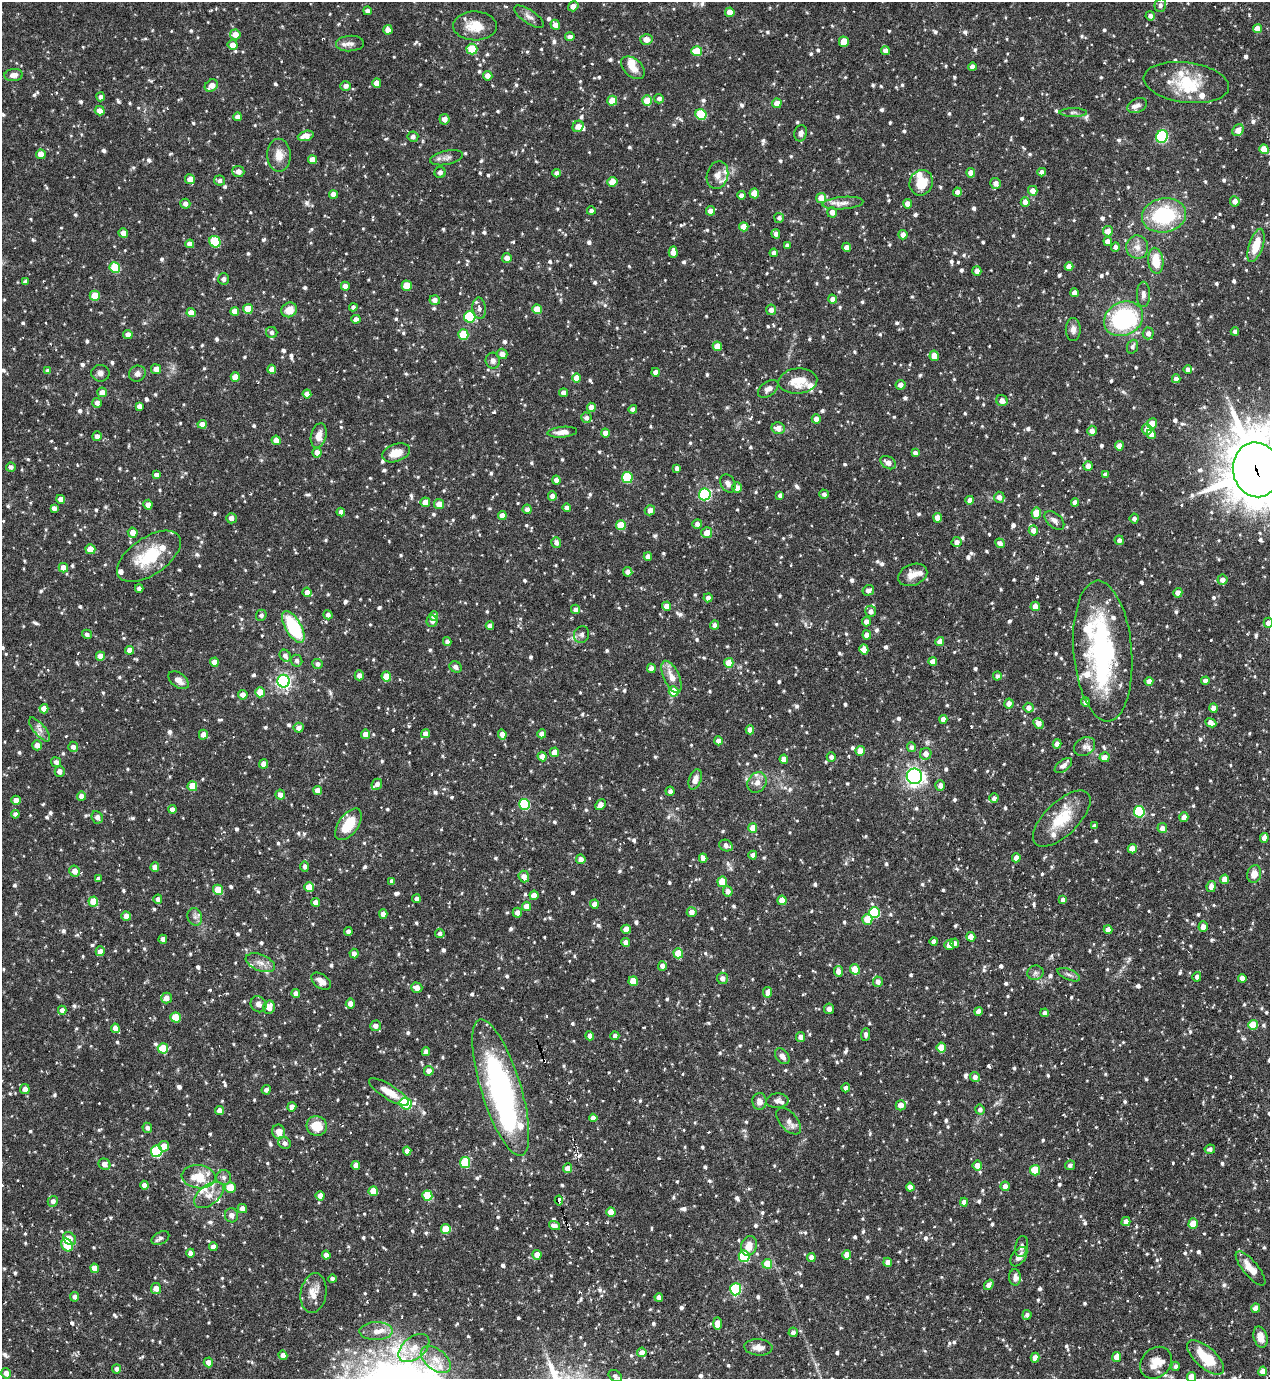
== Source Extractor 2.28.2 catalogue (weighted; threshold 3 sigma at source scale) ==
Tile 6 of 4 x 4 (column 2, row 2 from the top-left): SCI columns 1418-2685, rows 2757-4133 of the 5499 x 5511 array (HDU 1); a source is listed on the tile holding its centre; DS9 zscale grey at full resolution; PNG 1272 x 1381 px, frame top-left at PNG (2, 2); each listed source drawn as its Kron ellipse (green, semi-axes under 4 px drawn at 4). Shown black and unused: <1% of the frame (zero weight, under 3 of 6 exposures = <1% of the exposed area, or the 3 px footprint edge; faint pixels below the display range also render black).
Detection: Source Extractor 2.28.2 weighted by HDU 2 'WHT'; one run over the whole footprint, this tile lists its part. Background 0.0695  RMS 0.0041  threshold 0.0168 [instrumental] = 3 sigma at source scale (4.09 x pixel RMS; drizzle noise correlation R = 1.36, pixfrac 0.8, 0.05/0.05 arcsec/px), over >= 5 px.
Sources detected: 1226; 3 inside a brighter object's white glare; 3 cosmic-ray / hot-pixel residue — neither listed nor drawn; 34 inside a brighter listed object's ellipse — not listed separately; of the other 1186, all 500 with FLUX_AUTO >= 1.2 (the completeness limit of this list) listed and drawn (686 fainter detections not listed), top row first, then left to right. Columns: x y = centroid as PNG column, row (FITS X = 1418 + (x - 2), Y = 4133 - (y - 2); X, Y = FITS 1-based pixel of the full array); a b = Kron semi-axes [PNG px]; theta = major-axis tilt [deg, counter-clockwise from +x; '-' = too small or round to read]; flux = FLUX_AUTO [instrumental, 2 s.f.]
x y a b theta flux
1160 5 7 5 75 1.2
573 6 5 4 - 2.9
367 11 4 4 - 1.4
730 12 5 4 - 4.5
1150 16 4 4 - 1.6
529 17 17 6 -33 2.1
555 25 5 4 - 2.6
475 26 22 14 -1 7.2
1257 29 4 4 - 3.4
388 30 5 4 - 3.2
235 35 5 5 - 3.4
570 37 5 4 - 2
646 39 6 5 - 3.2
844 42 5 5 - 6.8
350 44 14 8 3 1.9
233 45 5 5 - 3.1
472 49 5 5 - 14
697 51 5 5 - 10
885 51 4 4 - 2.1
972 67 4 4 - 1.8
633 68 14 8 -42 4
14 75 9 6 5 2.5
488 76 5 4 - 2.5
377 83 5 4 - 3
1186 83 43 20 -7 17
211 86 7 5 38 3.2
346 86 5 5 - 1.5
100 97 4 4 - 1.3
659 99 5 4 - 1.6
612 101 5 5 - 7.6
647 101 5 5 - 8
777 103 4 4 - 3.2
1137 106 10 7 24 1.8
100 111 5 4 - 2.8
1073 112 14 4 0 1.2
701 114 5 5 - 17
238 117 4 4 - 2.1
444 119 5 5 - 2.5
578 126 6 5 - 2.9
1238 130 6 5 - 3.6
801 133 8 6 76 1.5
306 136 8 5 18 3.5
413 137 5 5 - 1.4
1162 137 6 6 - 42
1264 149 5 4 - 7.2
41 154 5 4 - 3.6
279 155 16 11 -89 4.5
447 158 17 7 12 2.1
312 159 5 4 - 3.1
238 171 6 5 - 2.7
440 172 6 5 - 1.4
1042 172 4 4 - 1.7
557 173 4 4 - 1.6
971 173 4 4 - 3.8
717 175 14 10 75 2.8
190 179 5 5 - 3.2
220 180 5 5 - 1.2
612 182 5 4 - 3.8
921 183 13 11 68 7.6
996 183 5 5 - 2.4
1033 191 5 4 - 3.6
957 192 4 4 - 1.7
754 193 5 4 - 5.1
333 194 4 4 - 2.5
741 195 4 4 - 1.6
821 198 5 5 - 4.9
1235 201 5 5 - 2.5
1025 202 5 4 - 2.6
843 203 20 6 4 2.8
185 204 5 5 - 1.9
908 204 4 4 - 3.3
591 211 4 4 - 1.3
710 211 5 4 - 2.8
832 212 5 5 - 2.3
1164 215 22 17 10 29
779 218 5 5 - 1.3
744 227 5 4 - 4.9
1108 231 5 5 - 2.9
123 233 5 4 - 3.1
776 234 5 4 - 1.4
903 235 4 4 - 2.5
1108 241 4 4 - 2.7
215 242 6 5 - 18
190 244 4 4 - 2.7
787 245 4 4 - 1.3
1256 245 17 7 72 8
847 247 4 4 - 2.3
1115 247 5 4 - 1.6
1137 247 11 11 - 3.2
673 252 5 4 - 3.4
774 253 4 4 - 1.4
507 258 5 5 - 2.2
1156 261 13 7 -84 8.7
1069 267 4 4 - 3.2
115 268 5 5 - 15
977 271 5 4 - 2.4
223 279 5 5 - 1.7
25 282 4 4 - 1.3
345 286 4 4 - 2.5
407 286 5 5 - 8.8
1074 293 4 4 - 2.3
1143 294 13 6 -90 1.8
95 296 5 5 - 7.7
832 299 5 4 - 2.2
435 300 5 5 - 2
353 307 4 4 - 1.2
479 308 10 7 -83 1.8
248 309 5 4 - 6.8
537 309 5 4 - 6.4
289 310 8 7 - 4.7
771 310 5 5 - 2
235 311 4 4 - 3.2
191 313 4 4 - 3.9
470 317 6 5 - 26
356 319 5 4 - 1.7
1124 319 20 16 28 44
1073 330 11 7 90 2
1235 331 4 4 - 1.4
272 332 5 5 - 1.2
1148 333 6 5 - 2.1
128 334 4 4 - 2.4
463 334 5 5 - 14
717 346 5 4 - 5.2
1132 347 7 5 69 1.3
502 354 5 5 - 2.7
934 356 5 4 - 4.4
493 361 8 7 - 1.6
156 369 5 5 - 2.9
272 369 4 4 - 2.8
1188 369 4 4 - 1.4
48 371 4 4 - 1.4
656 372 4 4 - 2.1
100 373 9 8 - 1.7
137 374 8 8 - 1.5
235 377 5 4 - 5.2
577 378 5 4 - 5.1
1176 379 4 4 - 1.8
798 381 19 12 5 7.7
900 385 5 5 - 2.5
768 389 11 7 34 2.1
102 392 5 4 - 2.7
563 393 4 4 - 2.1
307 394 4 4 - 2.6
1002 401 6 5 - 2.7
97 403 5 4 - 1.9
139 406 4 4 - 1.6
591 407 4 4 - 2.7
633 409 4 4 - 1.5
586 418 5 5 - 1.4
816 419 4 4 - 2.3
1152 423 5 5 - 4.6
202 424 4 4 - 3.5
778 428 7 5 -11 3.1
1147 430 5 5 - 2.6
1092 431 5 4 - 2.4
562 432 15 5 4 3
605 433 4 4 - 2.6
1151 434 5 4 - 3.3
319 435 12 7 76 3.5
97 436 5 4 - 1.8
276 440 4 4 - 3.7
1119 446 5 4 - 3.2
317 452 5 4 - 2.5
396 453 14 8 19 5.6
915 453 4 4 - 1.3
888 463 8 6 -33 2.9
1088 466 5 4 - 2.5
11 467 5 4 - 1.2
677 468 4 4 - 1.4
1256 470 27 23 -80 2000
1105 474 4 4 - 1.4
156 475 4 4 - 1.6
627 477 5 5 - 21
556 480 4 4 - 2.1
728 483 9 7 -62 1.8
737 488 5 5 - 2.7
705 494 6 6 - 48
824 494 5 4 - 1.3
780 495 4 4 - 1.3
552 496 5 4 - 2.2
999 497 5 5 - 2.3
61 499 4 4 - 2.5
970 500 4 4 - 2
425 502 5 4 - 3.8
1075 502 4 4 - 2.3
439 504 5 5 - 3.5
148 505 5 4 - 2.2
54 508 4 4 - 1.7
567 508 4 4 - 1.7
527 509 5 4 - 1.7
650 510 5 5 - 2.6
341 512 4 4 - 2.2
1036 513 5 5 - 8.5
502 515 4 4 - 2.7
231 518 5 5 - 2.1
938 518 5 4 - 3.8
1134 518 5 4 - 1.5
1054 520 11 7 -41 1.9
697 524 5 4 - 1.6
621 525 5 5 - 7.7
1033 530 5 4 - 2.5
133 533 5 5 - 3.3
707 533 5 5 - 4.2
1119 540 5 4 - 1.6
556 542 5 5 - 1.7
957 542 5 5 - 2
1000 543 5 4 - 1.7
90 549 5 5 - 6.9
149 556 36 18 34 18
648 557 4 4 - 1.8
63 568 5 4 - 3.2
628 572 5 4 - 2
913 575 15 10 22 4
1222 580 5 5 - 2.3
139 588 4 4 - 1.7
868 590 6 5 - 2.2
307 592 5 4 - 2.5
1178 593 4 4 - 2.8
708 598 4 4 - 1.9
667 606 4 4 - 2.6
1035 606 4 4 - 3.3
575 609 4 4 - 1.4
871 611 6 5 - 1.8
261 615 5 5 - 1.2
328 615 5 4 - 1.5
434 616 4 4 - 3
432 621 5 5 - 1.4
866 622 5 4 - 2.5
1268 623 5 4 - 2.4
714 625 4 4 - 1.5
490 626 4 4 - 1.8
293 627 17 8 -60 28
87 634 5 4 - 1.2
582 635 8 7 - 1.4
867 635 4 4 - 2.8
447 641 4 4 - 1.5
940 642 4 4 - 3
864 649 5 4 - 4.1
130 650 4 4 - 2.7
1103 651 70 29 -85 66
100 656 5 4 - 3.2
285 656 6 5 - 1.7
297 661 6 5 - 1.4
214 662 4 4 - 3.5
933 662 4 4 - 3.1
729 663 5 4 - 6.9
317 664 5 5 - 1.5
456 667 6 5 - 1.5
651 668 4 4 - 2.6
359 675 5 4 - 2.1
386 676 5 5 - 8.3
997 676 4 4 - 1.3
671 677 17 8 -66 4.7
178 680 12 7 -36 3
284 681 6 6 - 96
1149 681 4 4 - 2.4
1205 681 4 4 - 2
674 691 5 5 - 8
260 692 5 5 - 7
243 695 5 4 - 2.3
1086 702 4 4 - 1.9
1009 704 5 4 - 2.4
1029 708 5 5 - 2.2
1213 708 4 4 - 2.5
44 709 4 4 - 3.4
943 719 4 4 - 2.3
1038 723 5 5 - 2.6
1211 723 6 4 -26 2.9
299 728 5 5 - 2.2
40 730 15 5 -50 2.1
750 730 4 4 - 2.7
365 734 4 4 - 2.7
425 734 4 4 - 2.8
502 734 5 4 - 3.1
542 734 4 4 - 2.7
203 735 5 4 - 2.7
718 741 4 4 - 2.3
1057 744 4 4 - 2.7
37 745 5 5 - 2.6
1084 746 11 9 29 2.1
73 747 5 5 - 1.9
911 747 5 4 - 1.4
860 751 5 4 - 5.1
555 752 4 4 - 4.3
926 754 6 5 - 2.8
542 756 5 4 - 2.7
831 757 5 4 - 1.5
1105 757 5 5 - 2.7
784 759 4 4 - 4
56 762 5 4 - 1.5
264 764 5 4 - 2.8
1063 766 10 5 38 1.5
60 771 5 5 - 2.1
914 776 8 7 - 150
695 779 10 6 70 2.9
757 783 11 9 52 2.6
377 784 6 5 - 1.7
940 785 5 5 - 2.2
192 786 5 5 - 7
318 790 4 4 - 3
670 791 4 4 - 1.5
280 795 5 5 - 2.6
81 796 5 4 - 2.4
994 798 5 4 - 1.7
16 800 4 4 - 2.6
524 804 5 5 - 28
600 805 6 4 47 2.7
172 809 4 4 - 2.1
1139 812 6 5 - 31
15 814 4 4 - 1.5
97 817 6 5 - 2.1
1184 817 5 4 - 2.8
1062 819 36 17 44 13
348 824 18 9 54 11
1094 826 4 4 - 1.5
753 828 5 4 - 5.2
1162 828 5 5 - 2.5
1264 838 5 4 - 2.9
726 846 7 5 -25 1.8
1132 849 5 4 - 4.2
753 855 4 4 - 2.5
703 858 4 4 - 2.2
1016 858 4 4 - 2.8
581 859 5 4 - 2.7
305 866 5 4 - 1.3
155 867 4 4 - 3.1
75 871 5 5 - 2.8
1254 874 9 7 75 3.6
524 877 6 5 - 2.7
98 879 4 4 - 1.2
1225 879 5 4 - 4.1
392 881 4 4 - 1.6
722 882 5 5 - 8.9
309 887 5 4 - 5.6
1211 887 5 4 - 2.8
218 890 5 4 - 7.7
728 891 5 5 - 2.6
534 895 5 4 - 2.8
158 899 4 4 - 1.5
416 899 4 4 - 1.4
782 900 5 4 - 4.8
1063 900 4 4 - 1.5
93 901 5 5 - 7.6
316 902 4 4 - 2.5
594 904 4 4 - 2.7
526 906 4 4 - 3.4
692 912 5 5 - 2.8
517 913 5 4 - 2.1
875 913 5 5 - 26
383 914 4 4 - 2.6
126 916 4 4 - 3.3
195 917 9 7 -72 1.5
867 919 5 5 - 9.1
1203 927 5 4 - 2.4
626 929 4 4 - 3.9
1108 930 4 4 - 2.8
348 931 4 4 - 1.5
440 933 5 4 - 1.3
971 937 5 4 - 4.3
163 939 4 4 - 2.2
934 941 4 4 - 1.9
626 942 4 4 - 2.8
955 943 4 4 - 1.6
949 945 5 5 - 2.3
100 951 5 4 - 2.6
678 953 5 5 - 8.4
354 954 5 4 - 2.1
260 963 15 8 -22 2.9
662 966 5 4 - 1.9
855 969 5 5 - 7.5
838 971 5 4 - 2.5
1035 973 8 7 - 1.3
1069 975 12 5 -24 1.2
1197 977 5 4 - 1.5
722 978 6 5 - 2
1242 978 4 4 - 2.4
321 981 11 7 -38 2.8
633 981 5 4 - 6.4
878 982 5 5 - 2.2
417 988 5 5 - 2.9
768 992 5 4 - 2.9
296 993 4 4 - 2.5
166 998 5 5 - 3.2
350 1003 5 4 - 2.7
258 1004 8 7 - 1.9
269 1007 7 5 77 4.3
829 1009 5 5 - 2.2
62 1010 4 4 - 2
978 1011 4 4 - 2.6
1045 1013 4 4 - 1.4
176 1017 5 5 - 11
1253 1025 5 5 - 9.7
376 1026 5 5 - 2
115 1028 4 4 - 3.4
866 1034 6 4 88 1.2
590 1036 5 4 - 1.9
615 1036 4 4 - 1.3
801 1037 5 4 - 2.4
163 1048 5 5 - 12
941 1048 5 4 - 7.1
426 1052 4 4 - 2.4
782 1056 9 6 -52 2.3
429 1071 5 5 - 2.7
975 1077 5 5 - 2
501 1088 71 20 -73 93
846 1088 4 4 - 1.7
25 1089 5 5 - 3
266 1090 5 4 - 1.6
389 1092 23 7 -32 5.6
759 1101 8 7 - 2.8
777 1101 11 7 3 1.7
406 1104 6 5 - 33
901 1105 5 5 - 3.2
292 1107 4 4 - 2.6
980 1110 5 4 - 1.4
220 1111 4 4 - 2.9
593 1118 4 4 - 2.3
789 1121 16 9 -48 2.5
317 1126 10 9 - 7.6
147 1128 5 5 - 1.4
279 1132 7 6 - 4
285 1143 6 5 - 1.4
164 1146 5 5 - 4.5
1210 1149 5 4 - 1.2
157 1151 6 5 - 28
407 1151 4 4 - 2.4
465 1162 5 5 - 17
104 1164 6 5 - 2.7
356 1165 5 4 - 3.5
1070 1165 5 5 - 1.4
977 1166 5 4 - 2.7
567 1168 5 4 - 2.7
1035 1170 5 5 - 13
199 1177 17 11 -6 9.3
224 1177 7 7 - 1.4
144 1185 4 4 - 2.2
1005 1186 4 4 - 1.8
230 1187 5 5 - 8
910 1187 4 4 - 2.4
373 1191 5 4 - 6.9
209 1195 17 10 38 4
320 1196 5 4 - 2.4
427 1196 5 5 - 12
559 1200 5 3 - 2.4
53 1201 5 5 - 1.7
964 1202 4 4 - 2
242 1208 4 4 - 2.9
611 1212 4 4 - 5.1
231 1215 7 6 - 1.6
1126 1222 5 4 - 2.7
1193 1224 5 4 - 7.5
554 1226 6 4 -17 2.1
446 1229 5 5 - 9.3
69 1238 7 5 -41 4.4
160 1238 9 6 28 1.2
67 1245 7 5 -59 14
749 1246 10 7 71 4.2
1022 1246 10 6 79 1.3
213 1247 4 4 - 2.6
191 1253 4 4 - 2.7
326 1255 4 4 - 2.4
537 1255 5 4 - 3.6
847 1255 4 4 - 4.2
744 1256 6 5 - 28
811 1257 4 4 - 2.2
1019 1257 11 6 54 2.8
888 1262 4 4 - 2.8
767 1264 5 5 - 8.9
95 1268 4 4 - 3.2
1251 1268 21 7 -50 5.6
1015 1277 8 6 -88 1.8
332 1279 4 4 - 1.2
989 1285 5 4 - 2.5
156 1289 5 5 - 3.6
736 1289 6 5 - 29
314 1293 20 13 80 5.3
74 1297 5 4 - 1.4
659 1297 4 4 - 2
1256 1308 4 4 - 3.3
1027 1315 5 4 - 1.2
717 1323 6 4 -89 4.4
376 1331 17 9 1 3.6
793 1332 5 4 - 1.4
1260 1337 11 6 -75 3.1
758 1347 14 8 -4 3
414 1348 18 11 39 5
642 1352 5 4 - 2.6
283 1355 4 4 - 2.2
1117 1357 5 4 - 3.4
1206 1357 23 10 -41 14
1035 1358 5 4 - 2.5
436 1360 17 10 -39 5
208 1362 5 4 - 3.2
1156 1363 17 14 48 5.5
1176 1366 5 4 - 1.3
117 1369 4 4 - 1.7
1263 1371 5 4 - 3.9
6 1373 5 5 - 2.1
615 1376 7 5 -35 1.3
1191 1377 5 4 - 5.7
Overlapping masked pixels (flux is a lower limit): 1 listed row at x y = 1256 470
Isophote crosses this tile's border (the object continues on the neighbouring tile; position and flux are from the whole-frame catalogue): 5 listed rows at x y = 475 26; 1256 470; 1268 623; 1251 1268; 1191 1377